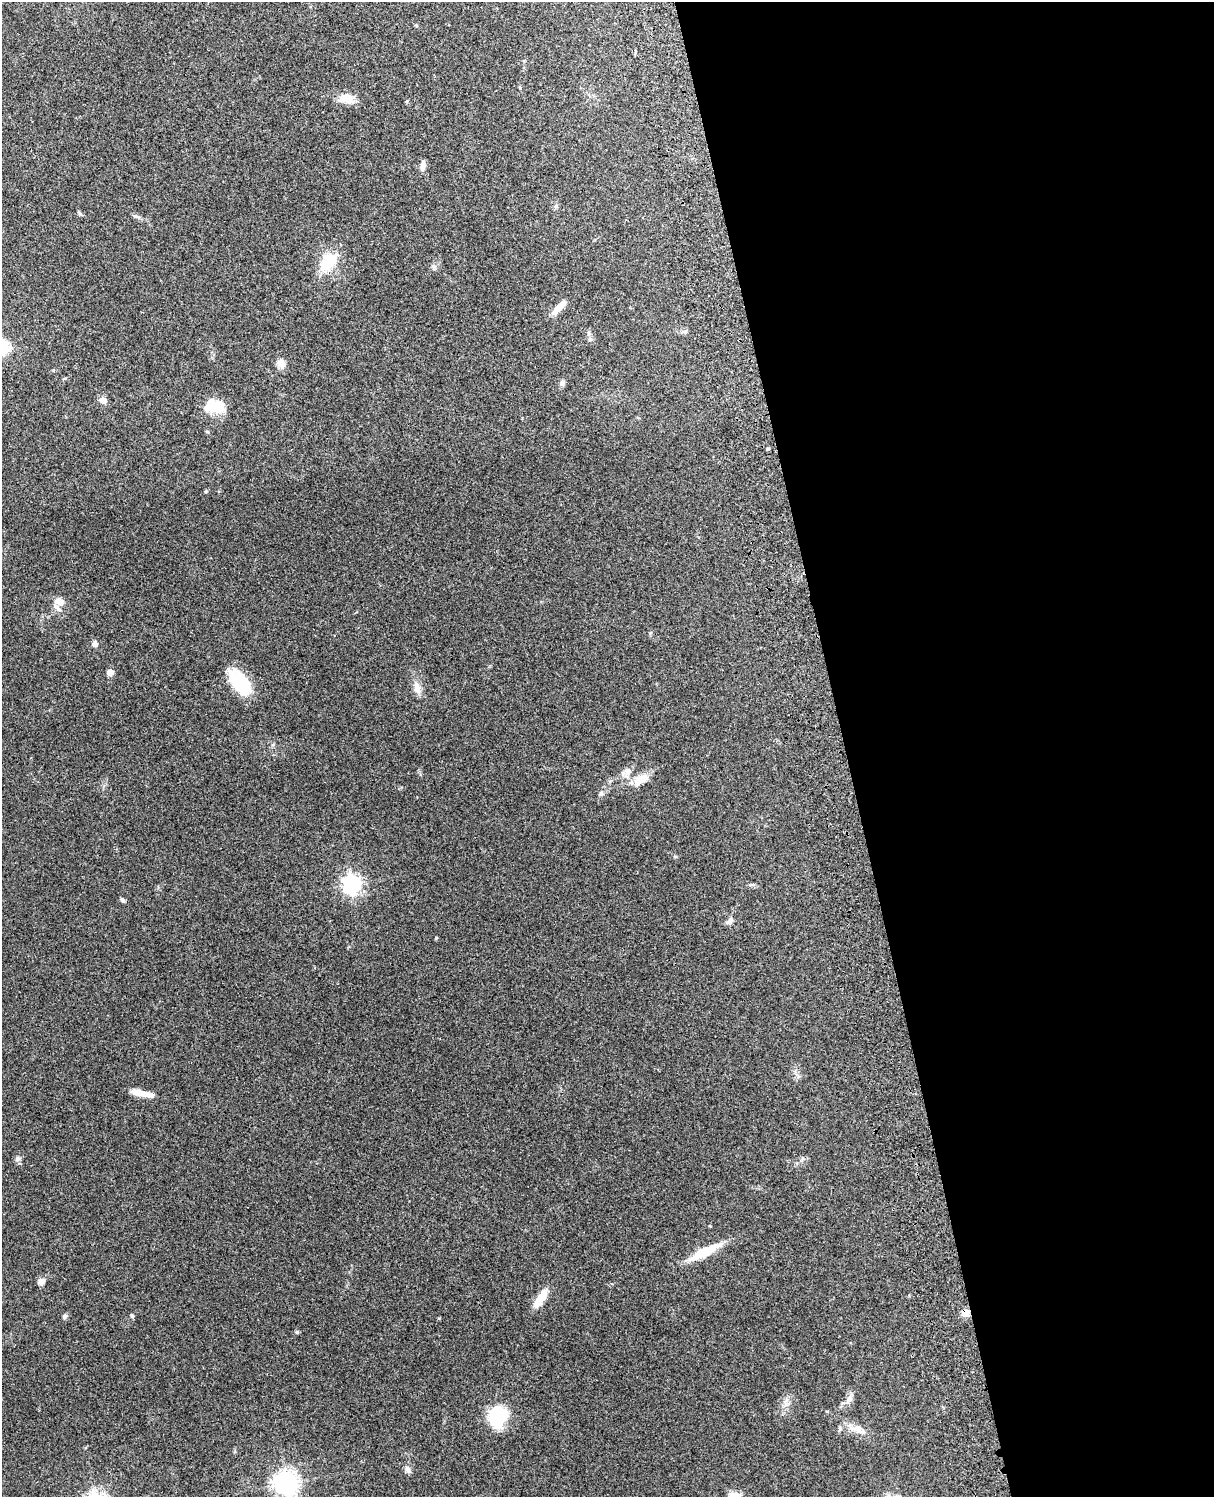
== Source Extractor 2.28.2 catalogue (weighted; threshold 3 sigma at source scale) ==
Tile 8 of 4 x 3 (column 4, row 2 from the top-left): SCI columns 3756-4967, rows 1661-3155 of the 5088 x 4928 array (HDU 1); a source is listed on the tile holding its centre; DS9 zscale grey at full resolution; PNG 1216 x 1499 px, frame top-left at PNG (2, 2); no overlay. Shown black and unused: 31% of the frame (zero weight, under 3 of 4 exposures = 6% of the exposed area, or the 3 px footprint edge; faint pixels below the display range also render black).
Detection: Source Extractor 2.28.2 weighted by HDU 2 'WHT'; one run over the whole footprint, this tile lists its part. Background 0.216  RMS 0.0084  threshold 0.0376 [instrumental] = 3 sigma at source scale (4.5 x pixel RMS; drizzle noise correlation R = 1.50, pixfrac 1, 0.05/0.05 arcsec/px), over >= 5 px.
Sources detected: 39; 1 inside a brighter listed object's ellipse — not listed separately; the other 38 listed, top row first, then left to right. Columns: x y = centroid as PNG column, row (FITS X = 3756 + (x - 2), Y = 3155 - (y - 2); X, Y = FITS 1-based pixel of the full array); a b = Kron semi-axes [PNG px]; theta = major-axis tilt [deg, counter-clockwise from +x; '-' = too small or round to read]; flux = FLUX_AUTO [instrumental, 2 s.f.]
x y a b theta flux
346 98 16 12 -8 11
423 166 12 5 79 4.1
556 206 6 4 70 1.3
136 216 9 5 -21 1.9
328 262 22 14 55 28
559 307 25 7 44 7.9
684 331 8 4 8 1.6
281 363 10 8 -54 7.2
562 383 9 6 -84 2.2
103 400 7 6 - 5.1
214 406 24 16 -11 18
61 602 11 9 -42 6.1
95 644 7 6 - 2.9
110 672 5 5 - 7.1
240 682 29 14 -54 41
417 687 17 8 -81 6.4
627 772 19 7 76 5.5
639 780 19 10 35 13
601 793 8 4 33 1.6
351 884 7 7 - 330
751 885 9 4 1 1.5
122 900 7 5 -33 1.5
730 920 12 6 44 2.9
142 1093 27 6 -13 9.2
18 1159 8 6 42 2.2
704 1252 43 10 27 22
41 1281 9 7 80 3.5
540 1299 26 8 57 13
966 1313 9 8 - 6.2
132 1315 5 5 - 1.6
65 1316 7 6 - 1.7
297 1332 5 4 - 1.2
849 1399 13 8 56 4.9
497 1416 21 17 69 45
856 1429 21 10 -1 10
408 1470 10 6 -64 3
286 1483 8 8 - 610
734 1496 13 9 -3 9.1
Overlapping masked pixels (flux is a lower limit): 1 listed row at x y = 966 1313
Isophote crosses this tile's border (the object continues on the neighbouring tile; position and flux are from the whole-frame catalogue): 2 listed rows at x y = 286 1483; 734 1496
Unlisted compact peaks at least as high as the median listed source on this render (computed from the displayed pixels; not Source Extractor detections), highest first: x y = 436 938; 206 491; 80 214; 827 1411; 786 1400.